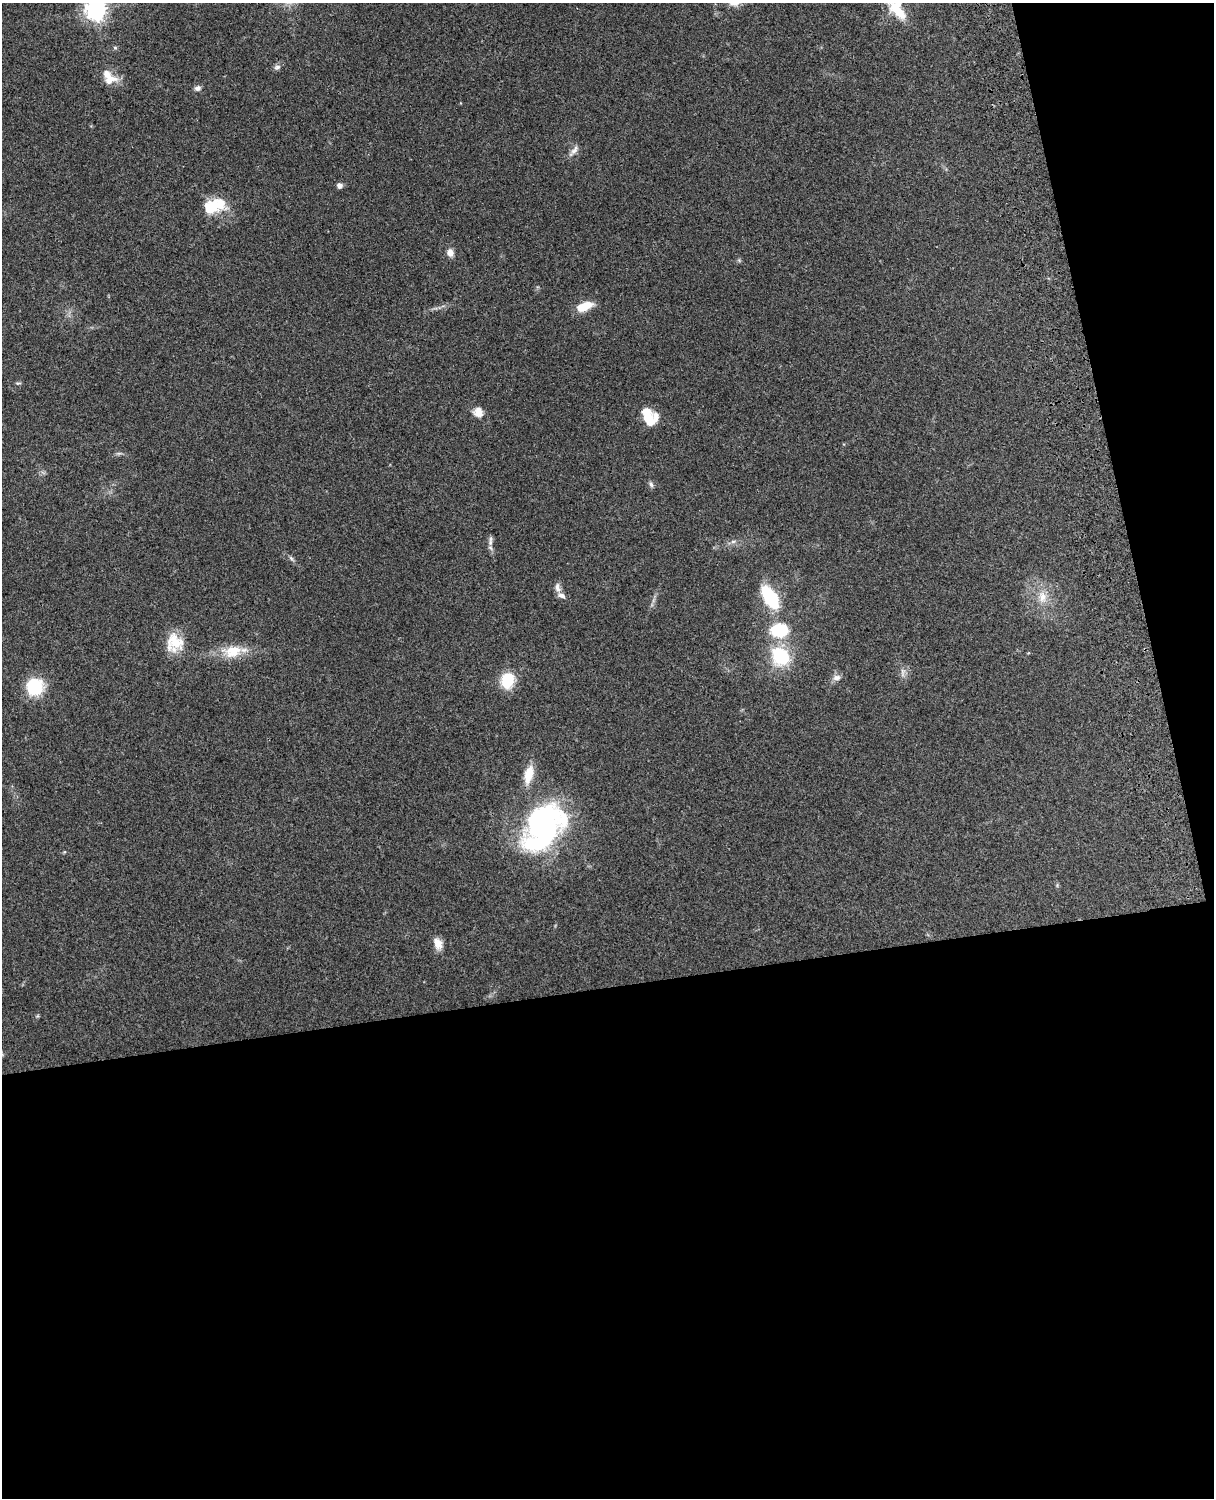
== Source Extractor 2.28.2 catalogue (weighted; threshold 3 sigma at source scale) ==
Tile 12 of 4 x 3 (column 4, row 3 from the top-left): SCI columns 3756-4967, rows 165-1660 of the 5088 x 4928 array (HDU 1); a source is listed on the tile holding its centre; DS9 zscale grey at full resolution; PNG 1216 x 1500 px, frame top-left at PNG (2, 3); no overlay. Shown black and unused: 39% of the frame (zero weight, under 3 of 4 exposures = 6% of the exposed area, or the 3 px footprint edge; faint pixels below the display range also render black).
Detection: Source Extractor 2.28.2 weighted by HDU 2 'WHT'; one run over the whole footprint, this tile lists its part. Background 0.216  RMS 0.0084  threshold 0.0376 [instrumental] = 3 sigma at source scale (4.5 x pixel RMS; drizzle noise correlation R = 1.50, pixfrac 1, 0.05/0.05 arcsec/px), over >= 5 px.
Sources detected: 36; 3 inside a brighter listed object's ellipse — not listed separately; the other 33 listed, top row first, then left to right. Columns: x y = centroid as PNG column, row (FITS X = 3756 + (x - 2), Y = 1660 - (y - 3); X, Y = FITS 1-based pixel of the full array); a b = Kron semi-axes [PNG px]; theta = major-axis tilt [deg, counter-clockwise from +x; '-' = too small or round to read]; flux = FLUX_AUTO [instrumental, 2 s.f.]
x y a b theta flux
96 10 7 7 - 500
897 10 28 14 -50 21
115 48 5 5 - 1.2
277 67 9 6 19 2.6
109 80 20 14 17 11
197 88 8 7 - 2.8
574 151 19 6 51 4.3
339 185 5 5 - 3.8
214 206 28 16 16 27
450 253 10 8 -75 4.8
584 306 18 8 21 16
18 383 8 4 -1 1.2
478 412 12 11 - 7.9
649 418 21 11 -66 18
119 453 7 4 18 1.5
651 484 7 5 -72 2.1
733 541 7 4 1 1.8
490 542 8 6 70 3
291 558 9 4 -54 1.8
557 587 14 7 -77 4.2
1042 597 17 12 -83 12
770 598 17 9 -57 59
779 630 14 10 4 42
174 643 23 21 90 21
232 651 28 17 8 20
780 656 21 17 -49 45
902 673 14 4 -87 2.9
836 678 11 7 13 4
507 681 12 9 81 35
34 687 17 16 - 40
529 774 22 10 76 15
543 827 53 34 53 200
438 943 15 9 -68 7.8
Isophote crosses this tile's border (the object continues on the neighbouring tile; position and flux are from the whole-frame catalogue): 2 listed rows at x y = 96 10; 897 10